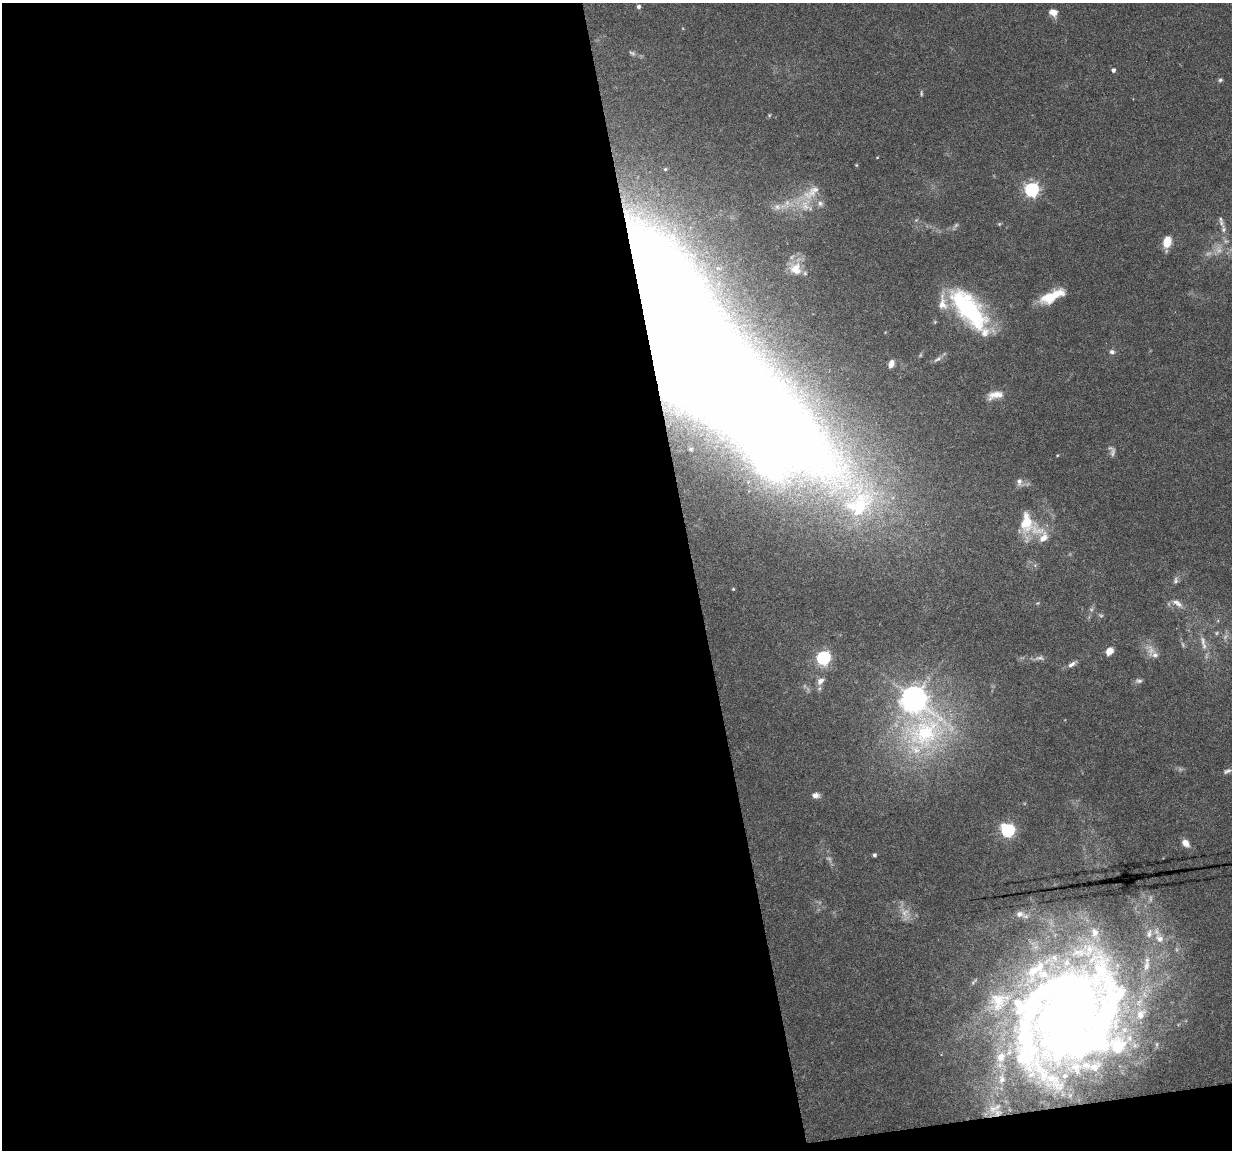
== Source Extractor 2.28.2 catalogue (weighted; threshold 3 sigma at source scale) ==
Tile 13 of 4 x 4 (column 1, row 4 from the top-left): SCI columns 1-1230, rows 34-1181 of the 4923 x 4704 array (HDU 1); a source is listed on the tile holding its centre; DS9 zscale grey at full resolution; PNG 1234 x 1152 px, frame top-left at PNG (2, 3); no overlay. Shown black and unused: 57% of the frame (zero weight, under 4 of 8 exposures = <1% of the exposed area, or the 3 px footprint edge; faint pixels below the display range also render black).
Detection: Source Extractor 2.28.2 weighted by HDU 2 'WHT'; one run over the whole footprint, this tile lists its part. Background 0.0186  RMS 0.0013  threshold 0.00538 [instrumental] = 3 sigma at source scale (4.09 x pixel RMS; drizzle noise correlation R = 1.36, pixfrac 0.8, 0.0396/0.0396 arcsec/px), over >= 5 px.
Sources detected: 81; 14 too faint to see at this stretch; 2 inside a brighter object's white glare — not listed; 18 inside a brighter listed object's ellipse — not listed separately; the other 47 listed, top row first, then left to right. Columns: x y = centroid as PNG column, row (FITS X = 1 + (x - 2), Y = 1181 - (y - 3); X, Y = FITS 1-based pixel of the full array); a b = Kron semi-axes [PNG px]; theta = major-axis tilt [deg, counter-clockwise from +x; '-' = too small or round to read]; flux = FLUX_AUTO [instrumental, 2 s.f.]
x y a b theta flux
638 7 5 5 - 0.32
1053 12 9 7 -28 1.1
632 53 10 5 -19 0.34
1113 70 4 4 - 0.37
1220 80 5 5 - 0.22
769 115 5 4 - 0.15
856 165 4 4 - 0.11
665 169 5 5 - 0.18
1032 189 6 6 - 30
811 193 37 14 37 3.6
777 207 11 10 - 0.9
916 220 5 5 - 0.17
1221 223 12 7 -70 0.62
1167 242 11 8 76 2.2
795 269 17 16 - 2.2
1052 296 29 10 26 3.7
969 309 54 23 -50 16
695 352 233 57 -47 1100
1112 352 7 6 - 0.38
937 359 13 5 32 0.48
891 364 9 6 68 0.66
995 395 21 10 13 1.4
1019 482 12 8 88 0.6
1026 522 26 17 -90 3.8
1043 537 17 11 57 1.4
1175 580 9 6 80 0.38
733 589 5 4 - 0.14
1177 603 17 8 -32 0.95
1091 609 6 4 -19 0.2
1101 616 7 5 -16 0.23
1203 641 15 7 -82 0.87
1110 651 8 6 50 1.2
1151 651 19 11 -74 1.2
823 658 6 6 - 27
1039 658 14 7 4 0.53
1072 664 13 5 36 0.54
820 681 11 8 44 0.73
1139 681 10 6 -6 0.33
914 699 9 9 - 140
925 733 75 52 59 27
1227 771 11 5 19 0.37
816 795 9 6 -3 0.65
1008 830 7 6 - 23
1185 843 9 7 -47 1
874 855 4 4 - 0.25
1019 914 13 9 -7 0.88
1069 1015 168 84 36 130
Overlapping masked pixels (flux is a lower limit): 1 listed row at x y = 695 352